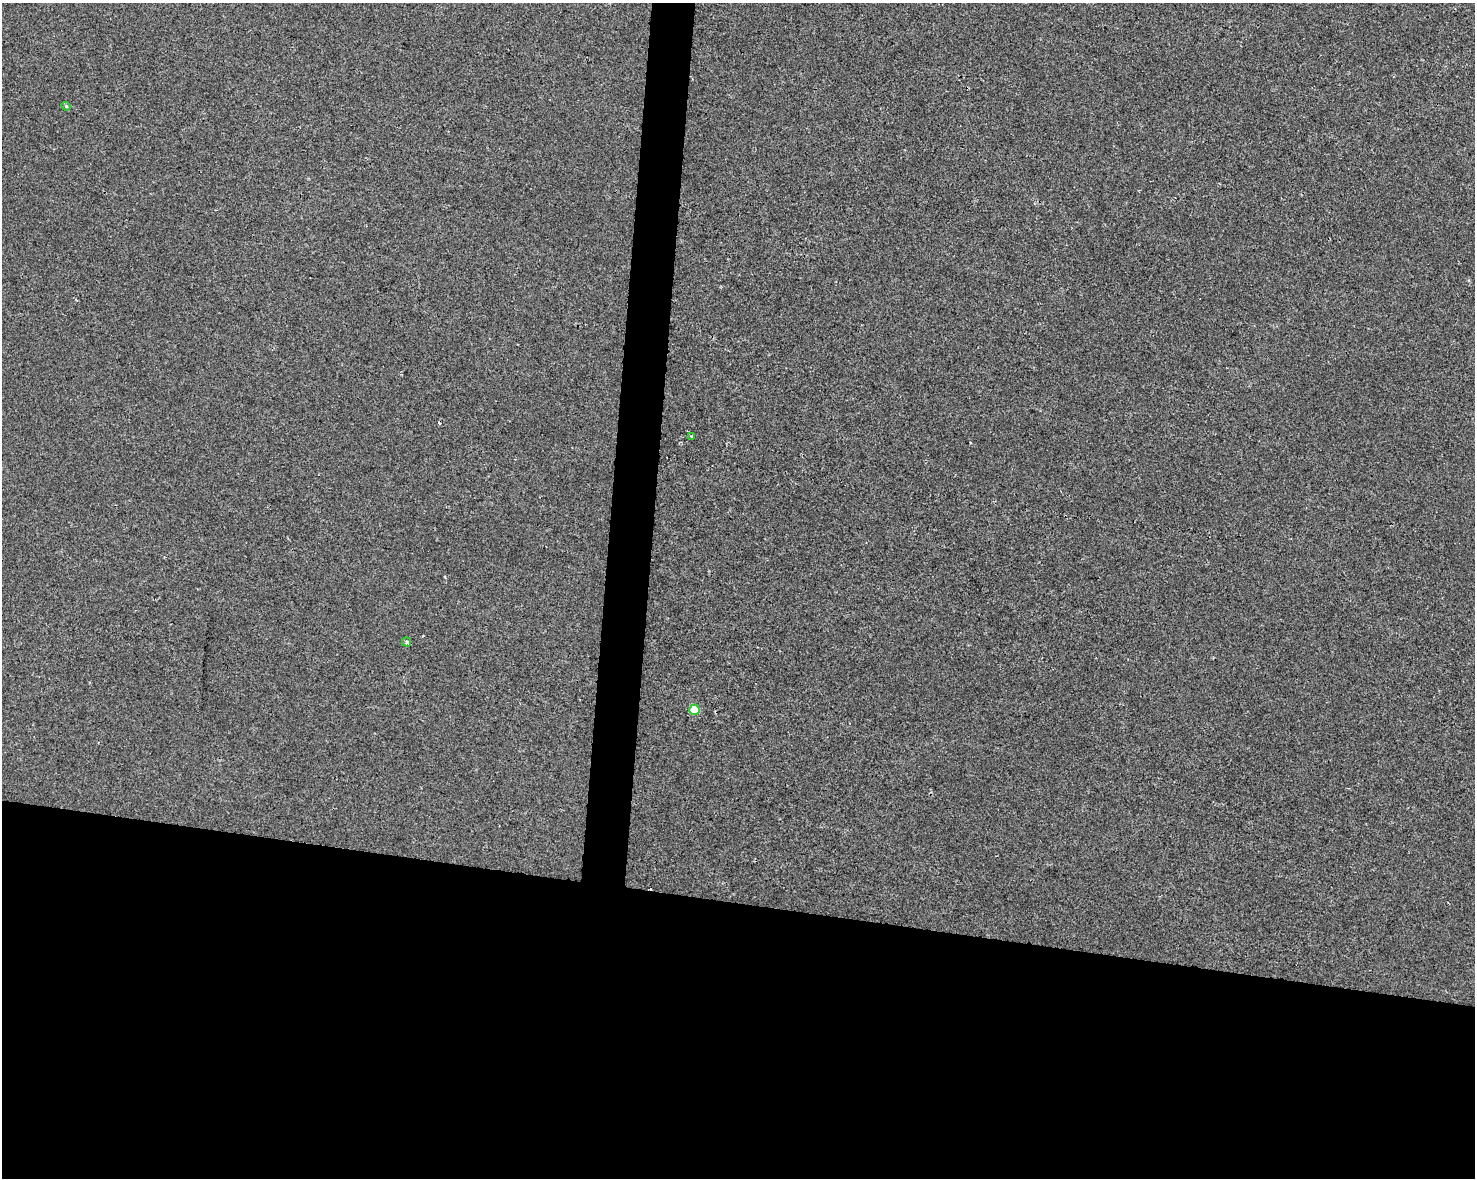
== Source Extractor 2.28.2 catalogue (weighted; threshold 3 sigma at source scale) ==
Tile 11 of 3 x 4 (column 2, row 4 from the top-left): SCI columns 1702-3174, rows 11-1186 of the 4934 x 4714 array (HDU 1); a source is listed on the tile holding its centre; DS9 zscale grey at full resolution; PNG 1477 x 1180 px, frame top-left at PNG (2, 3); each listed source drawn as its Kron ellipse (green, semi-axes under 4 px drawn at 4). Shown black and unused: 26% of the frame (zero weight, under 2 of 3 exposures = <1% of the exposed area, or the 3 px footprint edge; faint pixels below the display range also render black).
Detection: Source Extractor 2.28.2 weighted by HDU 2 'WHT'; one run over the whole footprint, this tile lists its part. Background 0.00135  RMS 0.0056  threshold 0.0251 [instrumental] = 3 sigma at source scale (4.5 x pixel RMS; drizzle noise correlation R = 1.50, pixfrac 1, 0.0396/0.0396 arcsec/px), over >= 5 px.
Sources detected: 6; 2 cosmic-ray / hot-pixel residue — neither listed nor drawn; the other 4 listed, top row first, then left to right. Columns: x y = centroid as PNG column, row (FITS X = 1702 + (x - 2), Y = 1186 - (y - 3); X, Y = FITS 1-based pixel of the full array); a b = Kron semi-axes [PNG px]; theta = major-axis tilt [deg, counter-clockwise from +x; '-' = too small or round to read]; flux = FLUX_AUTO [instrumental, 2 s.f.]
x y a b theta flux
66 106 4 3 - 0.74
692 436 4 3 - 2.5
406 642 5 4 - 1.1
694 710 5 5 - 15